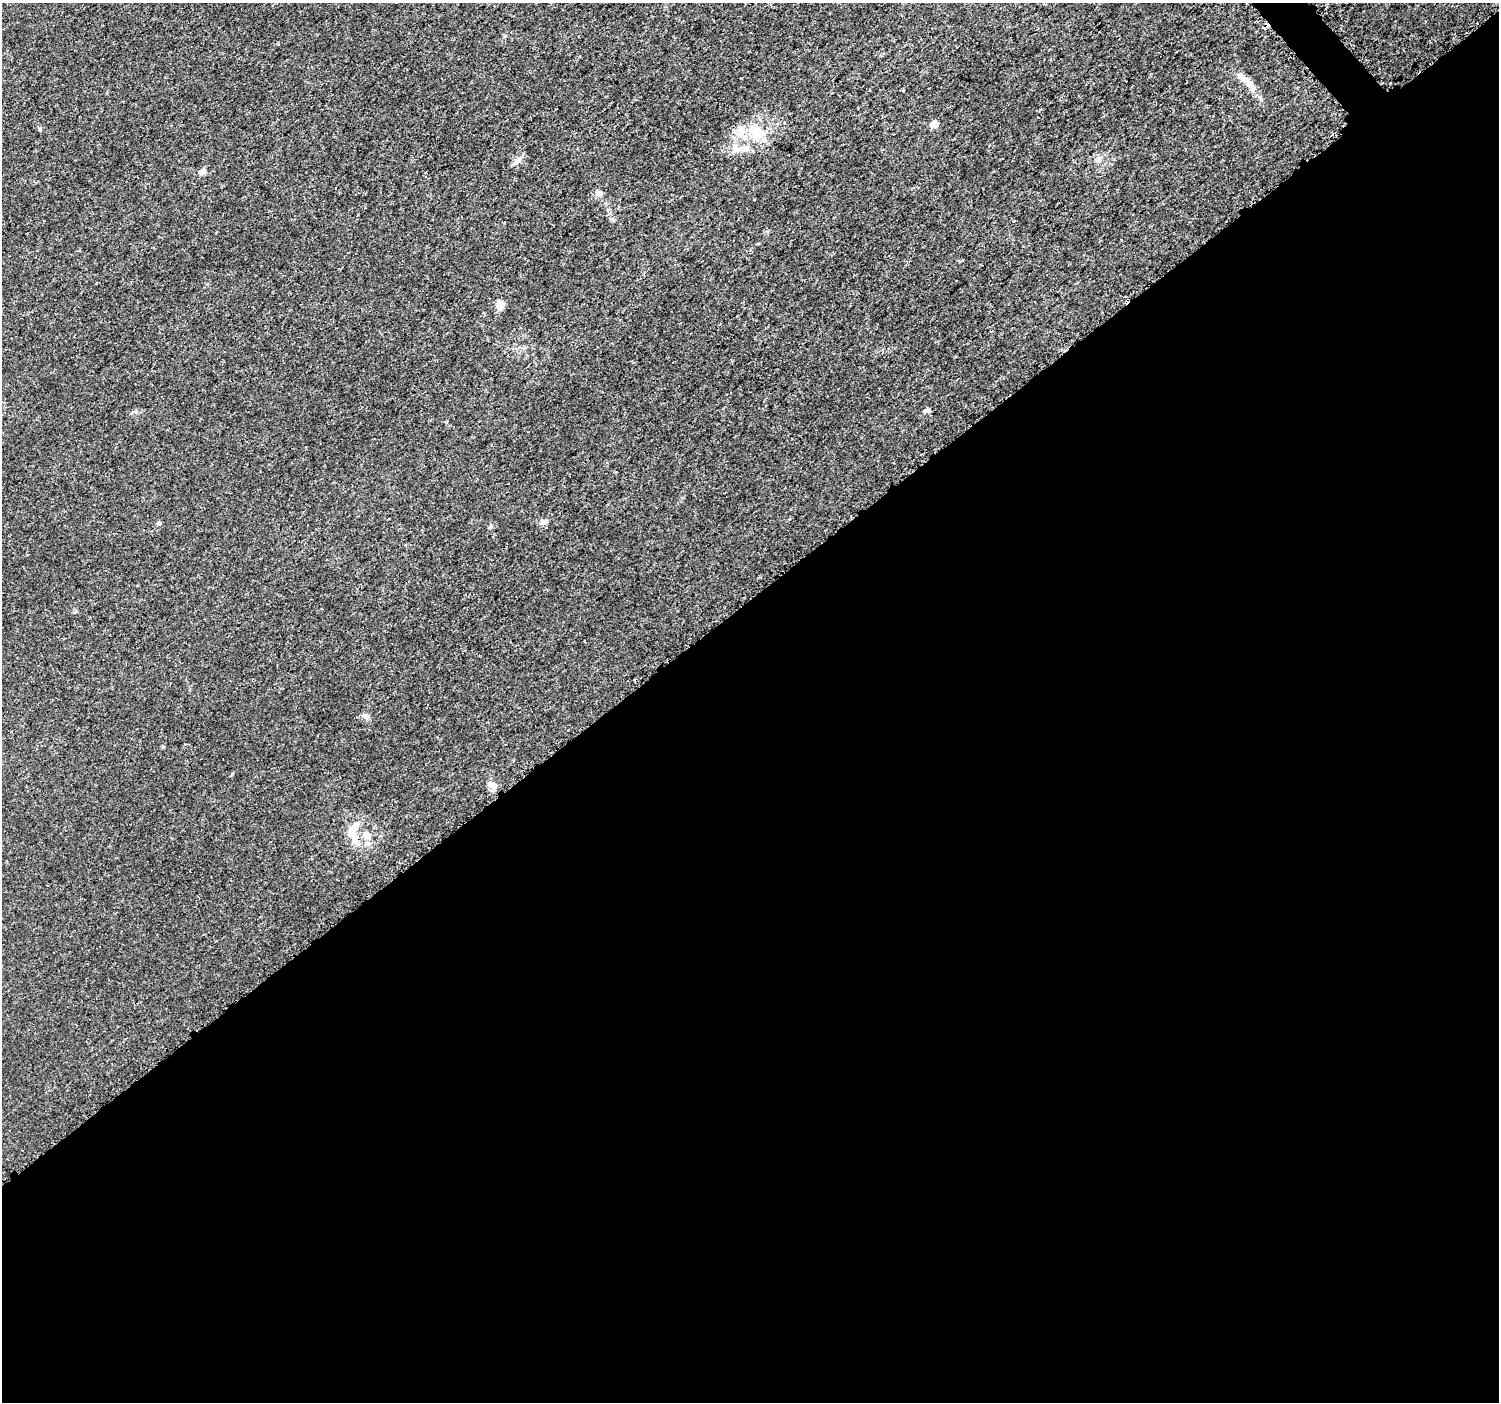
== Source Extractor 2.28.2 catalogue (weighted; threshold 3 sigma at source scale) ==
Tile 15 of 4 x 4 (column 3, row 4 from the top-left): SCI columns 3017-4513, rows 165-1564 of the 6039 x 5993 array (HDU 1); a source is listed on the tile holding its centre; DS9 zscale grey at full resolution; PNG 1501 x 1404 px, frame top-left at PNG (2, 3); no overlay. Shown black and unused: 58% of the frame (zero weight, under 3 of 5 exposures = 2% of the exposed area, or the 3 px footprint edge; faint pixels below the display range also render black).
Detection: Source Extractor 2.28.2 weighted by HDU 2 'WHT'; one run over the whole footprint, this tile lists its part. Background 0.0015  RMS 6.9e-04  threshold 0.0031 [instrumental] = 3 sigma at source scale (4.5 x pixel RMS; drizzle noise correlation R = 1.50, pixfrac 1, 0.0396/0.0396 arcsec/px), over >= 5 px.
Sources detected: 22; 1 inside a brighter object's white glare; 1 cosmic-ray / hot-pixel residue — not listed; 3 inside a brighter listed object's ellipse — not listed separately; the other 17 listed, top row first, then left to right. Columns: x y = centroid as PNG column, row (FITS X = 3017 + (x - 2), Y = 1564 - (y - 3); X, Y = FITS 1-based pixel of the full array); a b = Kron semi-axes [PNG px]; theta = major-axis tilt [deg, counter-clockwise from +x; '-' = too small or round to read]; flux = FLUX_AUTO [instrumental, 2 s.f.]
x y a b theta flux
1249 84 8 8 - 0.37
934 124 6 6 - 0.67
758 133 21 15 -29 1.8
736 147 15 10 -64 0.62
517 160 13 7 46 0.37
202 172 9 6 45 0.3
599 193 9 8 - 0.28
500 306 9 7 82 0.69
927 411 8 5 -3 0.19
543 522 10 6 18 0.28
159 523 5 5 - 0.13
490 526 6 5 - 0.12
365 715 10 5 -10 0.2
495 786 7 4 71 0.16
352 832 17 10 -89 0.88
365 834 10 8 -75 0.41
367 844 9 5 21 0.23
Unlisted compact peaks at least as high as the median listed source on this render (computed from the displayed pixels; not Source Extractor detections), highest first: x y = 39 129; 136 412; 163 747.